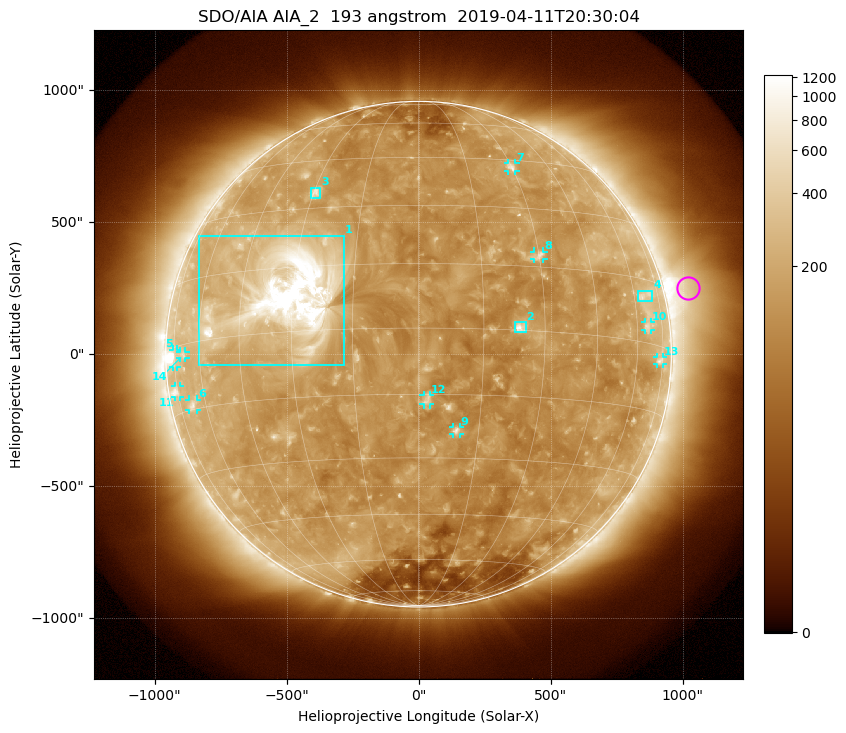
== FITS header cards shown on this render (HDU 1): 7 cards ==
TELESCOP= 'SDO/AIA'
INSTRUME= 'AIA_2'
WAVELNTH=                  193
WAVEUNIT= 'angstrom'
DATE-OBS= '2019-04-11T20:30:04.84'
CTYPE1  = 'HPLN-TAN'
CTYPE2  = 'HPLT-TAN'

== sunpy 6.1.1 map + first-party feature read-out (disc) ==
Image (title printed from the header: SDO/AIA AIA_2  193 angstrom  2019-04-11T20:30:04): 1024 x 1024 px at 2.4 arcsec/px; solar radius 958 arcsec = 399 px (full disc in frame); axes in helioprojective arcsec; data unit not stated in the header (colour bar unlabelled)
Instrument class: DISC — disc imager (sunpy class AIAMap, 193 A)
Bright regions (active regions / flare kernels): reference = the median radial profile (limb darkening/brightening removed); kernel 9 px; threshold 5 sigma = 220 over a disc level ~132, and >= 1.15x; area >= 12 px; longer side >= 10 px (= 24 arcsec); searched inside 0.97 R_sun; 14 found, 14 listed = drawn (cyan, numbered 1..; 10 of them under ~33 arcsec drawn as corner ticks so the feature stays visible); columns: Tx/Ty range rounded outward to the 5 arcsec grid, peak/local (2 s.f.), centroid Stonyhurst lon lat
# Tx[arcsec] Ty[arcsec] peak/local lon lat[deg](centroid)
1 -830..-280 -40..450 28 -31 +9
2 365..405 85..120 6.3 +24 +1
3 -410..-370 590..630 4.8 -29 +35
4 830..885 200..240 3.2 +66 +11
5 -930..-915 -50..20 5.3 -74 -2
6 -870..-840 -210..-170 3.5 -67 -14
7 335..370 690..725 4 +30 +42
8 440..475 360..390 4 +30 +18
9 130..155 -305..-275 4.6 +9 -23
10 860..880 90..120 2.9 +65 +4
11 -925..-905 -160..-120 3.7 -75 -10
12 20..45 -190..-155 3.7 +2 -16
13 905..930 -35..-10 2.8 +73 -3
14 -905..-880 -15..10 2.6 -69 -2
Off-limb structures (1.02-1.3 R_sun): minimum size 162 px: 3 found; the strongest spans PA ~245..325 deg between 1.02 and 1.3 R_sun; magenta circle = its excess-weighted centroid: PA ~285 deg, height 1.1 R_sun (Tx ~1020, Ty ~250 arcsec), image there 2.9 x the reference